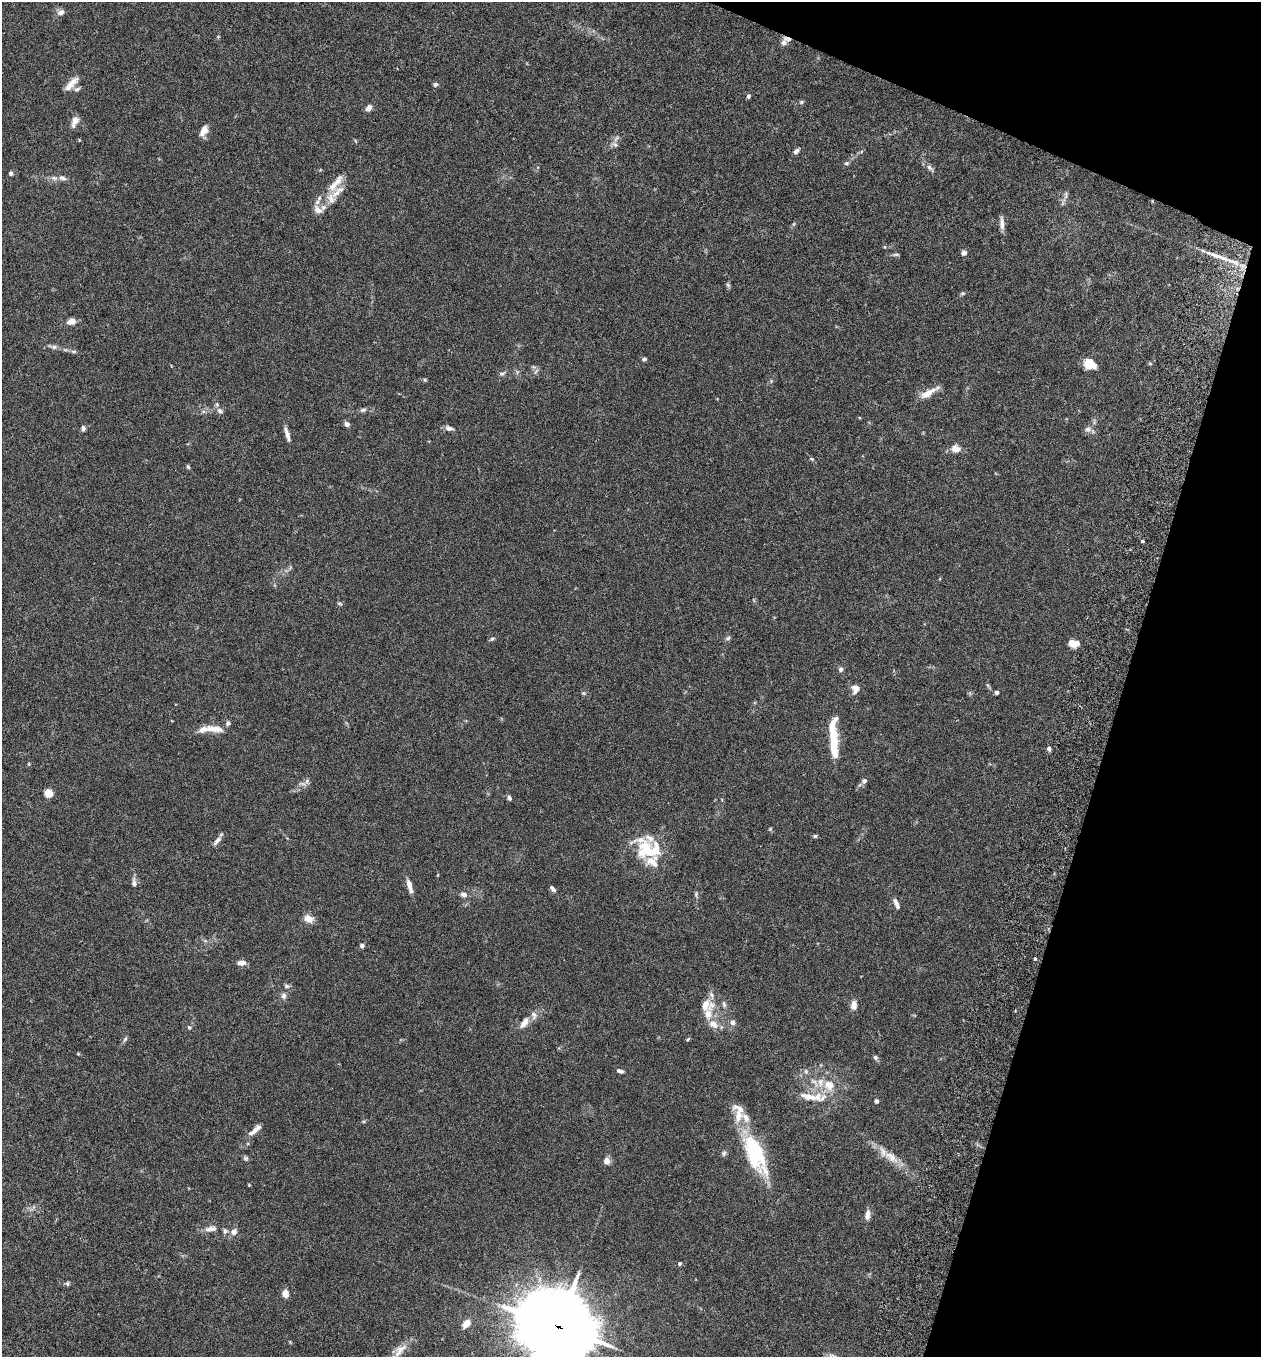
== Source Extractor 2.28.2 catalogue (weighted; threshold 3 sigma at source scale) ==
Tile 8 of 4 x 4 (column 4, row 2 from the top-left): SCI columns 3967-5225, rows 2736-4090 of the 5545 x 5468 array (HDU 1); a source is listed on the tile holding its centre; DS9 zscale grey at full resolution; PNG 1263 x 1359 px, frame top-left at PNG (2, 2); no overlay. Shown black and unused: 15% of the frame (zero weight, under 3 of 6 exposures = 3% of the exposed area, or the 3 px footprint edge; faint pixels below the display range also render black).
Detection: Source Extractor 2.28.2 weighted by HDU 2 'WHT'; one run over the whole footprint, this tile lists its part. Background 0.0167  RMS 0.0019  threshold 0.00797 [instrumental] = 3 sigma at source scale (4.09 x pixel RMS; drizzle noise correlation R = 1.36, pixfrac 0.8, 0.05/0.05 arcsec/px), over >= 5 px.
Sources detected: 135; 2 inside a brighter object's white glare — not listed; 22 inside a brighter listed object's ellipse — not listed separately; the other 111 listed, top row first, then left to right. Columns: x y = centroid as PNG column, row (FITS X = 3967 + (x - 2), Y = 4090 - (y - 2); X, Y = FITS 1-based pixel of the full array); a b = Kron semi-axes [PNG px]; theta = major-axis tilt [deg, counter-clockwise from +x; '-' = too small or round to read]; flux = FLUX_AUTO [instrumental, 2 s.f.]
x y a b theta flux
61 12 10 7 26 0.79
218 37 6 3 19 0.17
787 39 12 6 -16 0.72
71 84 22 7 46 1.7
435 84 6 5 - 0.38
77 89 9 6 26 0.5
748 96 5 4 - 0.35
801 102 6 5 - 0.29
369 108 8 6 59 0.89
75 121 14 7 68 1.2
204 131 14 8 66 1.4
615 144 10 6 -25 0.54
796 151 8 5 41 0.52
846 163 6 5 - 0.34
930 168 14 6 -47 0.72
11 173 4 4 - 0.59
62 178 11 7 -11 0.84
338 191 27 11 39 2.7
1063 202 16 4 73 0.6
318 210 15 10 -36 1.3
794 224 6 4 70 0.23
1002 224 17 5 -87 1
964 253 7 6 - 0.56
896 255 10 4 0 0.31
1219 256 32 5 -19 2.1
728 285 7 5 -46 0.3
963 293 7 5 2 0.28
71 321 9 6 15 1.5
54 347 10 6 0 0.53
74 351 8 4 0 0.34
644 359 4 4 - 0.44
1150 363 6 4 -1 0.2
1087 365 13 7 -49 1.4
502 373 8 6 23 0.46
425 380 5 4 - 0.2
929 392 24 7 31 2.1
363 410 9 5 9 0.47
220 411 10 7 -39 0.67
346 424 4 4 - 1.2
83 428 7 5 -87 0.44
449 428 11 6 -11 0.66
1088 429 10 8 4 0.75
287 434 18 5 -74 1
956 449 11 8 -20 1.5
812 459 7 4 -44 0.26
188 467 5 4 - 0.27
1142 541 3 3 - 0.43
339 604 7 3 -9 0.25
728 638 7 5 8 0.35
492 639 7 4 39 0.31
1073 643 8 6 -4 2.9
841 669 6 6 - 0.5
856 688 9 7 -15 1
997 692 4 4 - 0.63
583 693 6 5 - 0.27
214 729 27 8 -7 2.1
833 734 38 9 -86 5.3
1049 749 6 5 - 0.41
29 764 5 3 - 0.17
864 781 7 6 - 0.56
302 784 14 5 -13 0.57
49 793 5 5 - 6.5
509 798 6 5 - 0.46
770 829 6 4 45 0.18
815 836 5 4 - 0.28
217 840 13 6 51 0.82
645 850 33 22 -56 7.3
134 883 13 6 -85 0.71
409 886 15 5 -74 1.5
553 889 7 4 -48 0.56
696 894 7 4 67 0.3
464 895 7 6 - 0.93
896 903 14 5 -67 0.87
308 919 11 9 -19 1.4
362 945 5 4 - 0.56
1035 958 4 3 - 0.23
241 963 10 6 -1 0.98
287 986 8 5 -1 0.39
284 996 9 7 86 0.65
724 1004 10 5 -71 0.48
705 1005 19 14 14 2.6
854 1005 11 7 80 1.2
524 1023 17 8 57 1.4
733 1023 7 6 - 0.71
713 1024 14 10 -33 1.6
189 1027 6 5 - 0.28
125 1039 8 4 54 0.33
688 1039 7 3 36 0.21
78 1054 4 4 - 0.17
875 1057 6 6 - 0.38
620 1071 8 5 -18 0.49
806 1071 7 5 -87 0.41
829 1085 16 14 -17 3
809 1097 41 9 -6 3.4
876 1101 5 5 - 0.44
255 1130 21 6 41 1.3
724 1153 8 6 77 0.41
753 1154 61 17 -72 12
891 1157 24 11 -40 2.7
246 1158 8 5 -41 0.34
607 1161 9 8 - 0.89
249 1185 5 3 - 0.14
868 1215 14 7 80 0.97
211 1229 19 8 10 1.2
233 1232 7 7 - 0.93
680 1263 4 4 - 0.34
67 1284 7 5 -89 0.3
285 1293 7 6 - 1.5
466 1323 9 6 55 1.8
558 1327 32 28 -34 940
398 1353 15 11 48 1.8
Overlapping masked pixels (flux is a lower limit): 2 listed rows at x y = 787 39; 558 1327
Isophote crosses this tile's border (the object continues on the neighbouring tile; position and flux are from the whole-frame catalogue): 1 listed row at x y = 558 1327